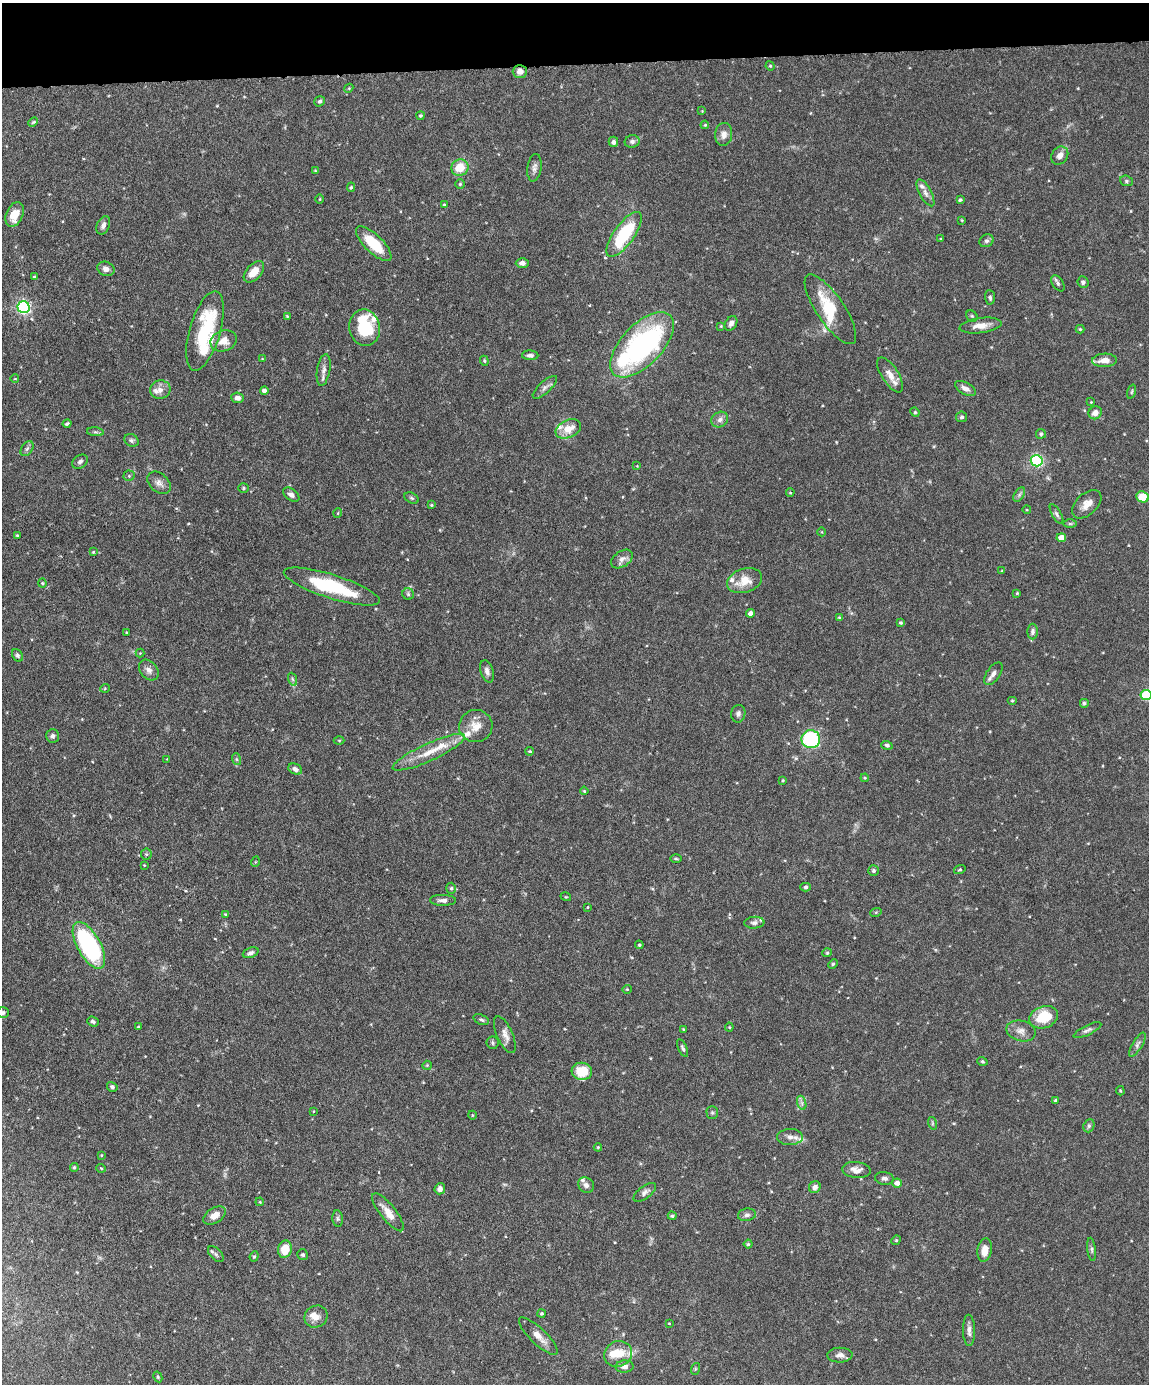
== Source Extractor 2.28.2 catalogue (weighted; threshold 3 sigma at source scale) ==
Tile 3 of 4 x 3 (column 3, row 1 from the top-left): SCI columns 2294-3440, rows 3004-4385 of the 4588 x 4517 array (HDU 1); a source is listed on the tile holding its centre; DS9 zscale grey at full resolution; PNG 1151 x 1386 px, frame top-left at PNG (2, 3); each listed source drawn as its Kron ellipse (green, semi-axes under 4 px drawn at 4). Shown black and unused: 4% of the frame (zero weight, under 4 of 8 exposures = <1% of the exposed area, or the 3 px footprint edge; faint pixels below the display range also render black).
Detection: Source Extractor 2.28.2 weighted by HDU 2 'WHT'; one run over the whole footprint, this tile lists its part. Background 0.0858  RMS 0.003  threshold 0.0122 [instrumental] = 3 sigma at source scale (4.09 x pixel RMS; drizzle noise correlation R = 1.36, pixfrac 0.8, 0.05/0.05 arcsec/px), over >= 5 px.
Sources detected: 227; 2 inside a brighter object's white glare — neither listed nor drawn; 15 inside a brighter listed object's ellipse — not listed separately; the other 210 listed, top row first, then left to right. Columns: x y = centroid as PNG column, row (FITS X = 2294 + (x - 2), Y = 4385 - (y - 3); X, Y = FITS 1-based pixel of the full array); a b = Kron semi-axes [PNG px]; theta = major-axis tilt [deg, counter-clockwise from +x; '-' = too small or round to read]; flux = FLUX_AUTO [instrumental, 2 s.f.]
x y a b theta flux
770 66 5 4 - 0.35
520 71 7 6 - 1.7
349 88 5 3 - 0.26
320 101 5 5 - 0.5
702 111 4 4 - 0.21
420 115 4 4 - 0.38
33 122 5 4 - 0.33
705 125 4 3 - 0.28
724 134 11 8 84 1.9
632 141 7 6 - 0.82
613 142 5 5 - 0.75
1060 156 10 7 51 1.5
460 168 9 8 - 5.2
534 168 14 7 83 1.2
315 171 4 4 - 0.26
1126 181 6 5 - 0.5
460 184 5 5 - 0.37
351 187 5 4 - 0.4
925 193 15 6 -62 1.3
320 199 4 3 - 0.22
960 200 4 3 - 0.43
444 205 3 3 - 0.26
15 215 13 8 67 4.1
962 220 3 3 - 0.22
103 225 9 6 66 1.1
624 234 27 10 54 17
941 239 4 3 - 0.23
986 241 7 6 - 0.65
374 244 23 9 -44 8.8
522 263 6 5 - 1.1
106 269 9 7 -22 1.5
254 272 13 7 47 3.3
34 277 4 3 - 0.37
1083 282 6 5 - 0.62
1058 283 9 5 -57 0.65
990 297 7 5 -86 0.6
24 307 6 6 - 53
830 309 41 14 -56 11
287 316 3 3 - 0.22
972 316 6 5 - 0.45
731 323 8 5 57 0.9
721 326 3 3 - 0.24
980 326 21 7 7 2.9
365 328 18 15 -80 12
1080 329 4 4 - 0.34
205 331 41 15 74 20
224 341 13 10 19 3
642 345 41 20 46 57
530 355 8 5 -3 0.8
262 359 3 3 - 0.18
1104 360 12 6 3 2.6
484 361 5 4 - 0.34
324 370 16 6 81 1.4
890 375 20 8 -57 2.8
15 379 4 3 - 0.18
545 387 15 6 43 1.1
965 388 11 6 -29 1.4
160 390 10 9 - 1.7
264 391 4 3 - 0.95
1132 392 7 3 71 0.33
237 398 6 5 - 1.2
1091 402 3 3 - 0.17
915 412 5 4 - 0.3
1095 413 7 6 - 2
962 417 5 5 - 0.55
720 420 9 7 35 1.2
67 424 4 3 - 0.44
568 429 13 8 24 3.8
95 432 8 3 -5 0.48
1041 434 5 5 - 0.46
131 440 7 6 - 0.61
27 449 8 5 53 0.7
1037 461 6 6 - 46
80 462 8 6 35 0.8
637 466 3 3 - 0.18
129 476 5 5 - 0.38
159 483 13 9 -42 1.6
243 488 5 4 - 0.35
790 493 4 3 - 0.25
291 495 9 5 -37 1.1
1019 495 8 4 59 0.66
1142 497 6 5 - 5.7
412 498 8 5 -27 0.5
1087 504 17 10 43 2.5
431 505 4 3 - 0.29
1027 510 4 3 - 0.23
338 513 5 3 - 0.23
1057 514 11 4 -59 0.69
1070 524 7 4 0 0.4
822 532 4 3 - 0.2
17 535 3 2 - 0.27
1061 538 5 4 - 2.7
93 552 4 3 - 0.24
622 559 12 7 35 1.4
1002 571 4 4 - 0.29
745 581 18 12 18 4.9
42 583 4 4 - 0.29
332 587 50 12 -18 19
1017 593 4 3 - 0.24
408 594 6 5 - 0.49
750 613 4 4 - 1.3
839 617 4 3 - 0.22
901 623 4 4 - 0.41
126 632 4 2 - 0.24
1033 632 8 5 89 0.7
140 653 4 4 - 0.23
17 655 6 5 - 0.56
149 670 11 8 -49 1.4
487 671 11 6 -72 1.2
993 674 13 6 56 1.3
292 679 7 4 -70 0.47
105 688 5 3 - 0.26
1146 695 5 5 - 18
1012 701 5 3 - 0.27
1084 703 5 5 - 0.42
738 714 9 7 80 0.89
476 726 17 16 - 3.7
52 736 6 6 - 0.73
811 739 9 9 - 25
339 740 5 3 - 0.26
887 745 6 4 -19 0.54
530 751 4 3 - 0.33
429 752 39 9 24 5.9
167 759 3 3 - 0.16
236 759 6 4 -71 0.39
295 769 7 5 -25 1.1
865 778 4 4 - 0.26
783 780 4 3 - 0.29
584 791 4 3 - 0.27
146 854 5 5 - 0.47
676 859 6 4 -1 0.34
255 862 5 3 - 0.24
144 865 3 3 - 0.18
960 869 6 4 17 0.37
873 870 5 5 - 0.52
805 887 5 4 - 0.48
451 888 5 4 - 0.45
566 897 5 3 - 0.23
443 900 13 5 -1 1.2
588 907 3 2 - 0.19
876 912 6 3 19 0.3
225 914 4 3 - 0.23
754 923 10 6 3 0.85
89 945 26 11 -61 40
639 945 4 4 - 0.28
251 953 8 5 22 0.8
827 953 4 4 - 0.3
833 964 5 4 - 0.34
627 989 4 4 - 0.28
3 1013 6 5 - 0.66
1044 1017 15 11 19 7.6
481 1020 8 5 -22 0.58
93 1021 6 4 -21 0.59
138 1027 4 3 - 0.25
729 1027 4 4 - 0.29
683 1029 3 2 - 0.25
1087 1030 15 5 26 0.92
1021 1031 15 10 -14 2
505 1035 20 8 -66 2
493 1043 6 6 - 0.5
1137 1045 13 5 59 0.92
683 1048 9 4 -65 0.58
982 1061 5 3 - 0.36
427 1065 5 4 - 0.3
582 1071 10 8 -7 6.9
112 1087 5 4 - 0.56
1120 1091 5 3 - 0.26
1055 1100 4 3 - 0.39
802 1103 7 4 -71 0.71
313 1111 3 2 - 0.17
712 1113 6 5 - 0.5
472 1115 4 3 - 0.19
932 1123 6 4 -72 0.34
1089 1126 7 5 69 0.5
790 1137 13 8 2 1.6
598 1147 4 4 - 0.26
101 1155 3 3 - 0.22
74 1167 4 4 - 0.46
101 1168 5 3 - 0.23
856 1170 14 8 -6 1.9
884 1178 9 6 -7 0.84
897 1183 5 4 - 1.8
586 1185 8 7 - 1.2
815 1187 6 5 - 1.3
440 1189 5 5 - 1.2
645 1192 13 6 37 1.1
260 1202 4 3 - 0.24
388 1212 23 7 -51 3.2
215 1215 12 7 33 2.5
747 1215 9 6 10 0.84
672 1216 4 4 - 0.44
338 1219 8 5 -84 0.55
896 1240 5 4 - 0.32
748 1244 4 4 - 0.41
285 1249 9 7 75 4.7
1092 1249 12 4 -83 0.67
985 1250 12 7 80 2.6
216 1254 10 5 -45 0.68
303 1255 6 5 - 0.44
254 1256 5 4 - 0.39
542 1313 4 4 - 0.44
316 1317 12 10 30 2
669 1323 3 2 - 0.18
969 1330 16 6 -89 1.4
538 1336 25 8 -44 2.9
618 1354 14 12 27 5
840 1355 12 7 2 1.5
624 1367 9 6 3 1.2
695 1369 6 4 72 0.29
158 1377 6 4 -61 0.35
Isophote crosses this tile's border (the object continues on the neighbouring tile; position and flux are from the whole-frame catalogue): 2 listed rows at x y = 1146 695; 3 1013